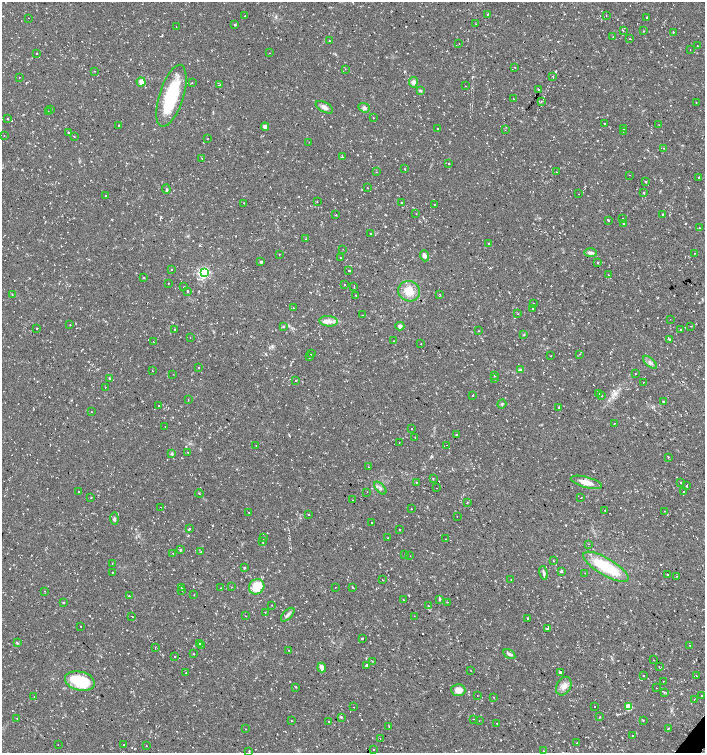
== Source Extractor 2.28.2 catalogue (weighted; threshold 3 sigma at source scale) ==
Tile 6 of 4 x 4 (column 2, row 2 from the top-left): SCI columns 1639-3043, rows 3002-4502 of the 6025 x 6006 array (HDU 1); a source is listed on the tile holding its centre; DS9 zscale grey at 2 x 2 block average (1 PNG px = mean of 2 x 2 image px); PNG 707 x 755 px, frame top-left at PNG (2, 2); each listed source drawn as its Kron ellipse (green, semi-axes under 4 px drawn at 4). Shown black and unused: <1% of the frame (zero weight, under 2 of 3 exposures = <1% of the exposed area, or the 3 px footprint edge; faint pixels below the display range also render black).
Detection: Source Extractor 2.28.2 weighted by HDU 2 'WHT'; one run over the whole footprint, this tile lists its part. Background 0.0323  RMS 0.004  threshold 0.018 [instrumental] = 3 sigma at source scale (4.5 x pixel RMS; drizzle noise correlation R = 1.50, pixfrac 1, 0.0396/0.0396 arcsec/px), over >= 5 px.
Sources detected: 339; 2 inside a brighter object's white glare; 41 cosmic-ray / hot-pixel residue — neither listed nor drawn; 5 inside a brighter listed object's ellipse — not listed separately; the other 291 listed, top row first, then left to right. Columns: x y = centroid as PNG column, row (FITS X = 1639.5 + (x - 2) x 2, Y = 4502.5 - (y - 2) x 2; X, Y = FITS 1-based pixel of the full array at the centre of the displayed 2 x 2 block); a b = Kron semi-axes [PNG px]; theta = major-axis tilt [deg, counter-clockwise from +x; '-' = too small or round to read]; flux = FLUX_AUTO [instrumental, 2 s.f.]
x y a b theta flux
487 14 3 2 - 0.62
606 15 2 2 - 0.37
245 16 2 2 - 0.71
646 17 2 2 - 0.77
28 18 2 2 - 1.3
476 24 2 2 - 0.44
234 25 3 2 - 0.92
176 27 2 2 - 0.3
623 30 2 2 - 1.4
643 31 2 2 - 0.36
673 32 2 2 - 0.55
613 37 2 2 - 0.42
630 39 2 2 - 0.62
329 41 3 2 - 0.54
459 44 2 2 - 0.36
697 46 2 2 - 1.1
690 49 2 2 - 1.3
37 53 2 2 - 2.2
270 53 2 2 - 0.29
515 67 2 2 - 2.1
345 69 2 2 - 0.48
95 71 2 2 - 0.4
20 77 2 2 - 0.87
553 77 2 2 - 0.64
141 82 5 4 - 5.3
413 82 5 4 - 3.9
192 83 2 2 - 0.4
219 85 2 2 - 1.3
466 86 2 2 - 0.35
538 89 2 2 - 2.4
420 90 4 3 - 1.4
171 96 32 12 73 58
513 99 2 2 - 0.32
541 101 2 2 - 1.4
696 102 2 2 - 0.35
324 107 9 5 -30 3.7
364 108 6 4 -20 2.2
50 109 2 2 - 0.75
48 111 2 2 - 0.36
373 118 2 2 - 1.6
7 119 2 2 - 1
604 123 2 2 - 1
659 125 2 2 - 0.29
118 126 2 2 - 0.57
265 127 4 4 - 3.6
437 128 2 2 - 0.54
623 128 2 2 - 2
505 130 2 2 - 0.4
623 132 3 2 - 3.2
69 133 2 2 - 0.99
4 135 2 2 - 0.48
74 137 2 2 - 0.39
207 139 2 2 - 0.41
309 142 2 2 - 0.25
663 148 2 2 - 0.89
342 156 2 2 - 1.9
202 158 2 2 - 0.57
449 163 2 2 - 7.7
405 169 2 2 - 0.56
376 172 2 2 - 0.31
556 172 2 2 - 0.91
629 175 2 2 - 0.4
699 177 2 2 - 0.52
645 182 2 2 - 1
367 188 2 2 - 1.5
166 189 4 3 - 1
643 193 2 2 - 1.1
579 194 2 2 - 0.62
105 196 2 2 - 8.9
317 202 2 2 - 0.51
244 203 2 2 - 0.45
402 203 2 2 - 0.85
434 204 2 2 - 1.1
416 214 2 2 - 0.33
336 215 3 2 - 0.37
662 215 2 2 - 4.6
623 218 2 2 - 4.2
608 220 2 2 - 7.4
623 223 2 2 - 2.7
699 228 2 2 - 0.49
370 233 2 2 - 0.84
306 239 3 2 - 0.39
489 243 3 2 - 0.48
343 249 2 2 - 0.33
591 253 6 3 -1 2.6
694 253 2 2 - 1.4
280 254 2 2 - 3.9
424 256 6 4 -70 3.7
340 257 2 2 - 1
261 262 3 3 - 1.5
598 263 3 2 - 0.71
171 269 2 2 - 0.53
349 271 2 2 - 8.2
204 272 3 3 - 94
608 275 2 2 - 0.37
144 277 2 2 - 1.2
168 283 2 2 - 0.65
345 284 2 2 - 0.61
184 287 2 2 - 4.2
354 287 3 2 - 0.74
187 291 2 2 - 1.9
409 291 11 10 - 15
12 294 3 2 - 0.4
356 295 2 2 - 1.8
440 295 2 2 - 0.93
533 303 2 2 - 1.4
293 308 2 2 - 0.53
533 308 2 2 - 1.5
518 314 2 2 - 0.81
362 315 3 2 - 0.51
670 319 2 2 - 0.43
328 321 9 5 -6 4.8
70 325 2 2 - 0.35
400 326 4 4 - 2.6
691 326 2 2 - 0.68
284 327 3 2 - 0.53
37 328 2 2 - 0.65
681 329 2 2 - 2.5
174 330 2 2 - 3.4
479 331 2 2 - 0.4
524 335 3 2 - 0.64
190 337 2 2 - 0.31
670 339 2 2 - 0.9
153 341 2 2 - 0.24
393 341 2 2 - 0.37
421 344 2 2 - 0.48
311 354 2 2 - 0.48
580 354 2 2 - 0.44
550 356 2 2 - 0.36
309 357 2 2 - 0.48
650 362 8 4 -41 3.1
198 367 2 2 - 0.5
520 369 4 3 - 1
152 371 2 2 - 0.71
173 374 2 2 - 0.29
635 374 2 2 - 0.36
494 376 2 2 - 0.39
110 378 4 3 - 1.1
494 378 3 2 - 0.52
296 381 2 2 - 2.7
643 382 2 2 - 1.2
105 387 2 2 - 0.42
598 394 2 2 - 0.94
472 395 2 2 - 3
602 395 2 2 - 0.4
188 400 2 2 - 0.32
663 402 2 2 - 1
502 404 5 2 - 0.61
159 406 2 2 - 1.4
559 407 2 2 - 7.5
91 412 2 2 - 0.26
614 423 2 2 - 0.38
165 427 2 2 - 0.48
411 429 2 2 - 1
456 435 3 2 - 0.38
415 437 2 2 - 0.46
399 443 2 2 - 0.61
256 445 2 2 - 0.36
447 445 2 2 - 0.48
188 452 2 2 - 0.95
172 454 3 3 - 1.1
668 457 2 2 - 1.2
368 467 2 2 - 0.34
433 478 2 2 - 0.55
586 482 16 5 -15 8.7
680 482 2 2 - 0.64
416 483 2 2 - 1.8
687 485 2 2 - 0.81
380 488 8 2 -48 1.5
436 488 2 2 - 0.38
683 491 2 2 - 3.3
78 492 2 2 - 0.51
367 492 2 2 - 0.33
199 493 4 2 - 0.42
91 498 2 2 - 0.69
581 498 2 2 - 0.46
353 500 2 2 - 0.47
467 502 2 2 - 0.66
161 507 2 2 - 0.37
411 509 2 2 - 0.39
605 510 2 2 - 1.2
665 511 2 2 - 0.8
249 513 2 2 - 0.45
309 515 2 2 - 0.74
457 516 2 2 - 0.82
114 519 6 3 -84 1.5
372 522 2 2 - 2.3
189 529 3 2 - 2.7
400 529 2 2 - 1.4
263 537 2 2 - 1.1
388 538 3 2 - 0.86
446 539 2 2 - 0.41
263 542 3 2 - 2.4
589 544 2 2 - 0.3
181 550 2 2 - 1.2
201 551 2 2 - 0.5
173 553 2 2 - 0.27
404 555 2 2 - 0.45
410 556 2 2 - 0.56
553 560 3 2 - 0.35
112 563 2 2 - 0.32
606 567 26 8 -30 47
244 568 3 2 - 0.71
562 571 2 2 - 6.6
113 572 2 2 - 0.42
544 573 7 3 -80 2.3
585 573 2 2 - 0.86
668 574 2 2 - 1
677 576 2 2 - 1
382 580 2 2 - 0.38
511 580 3 2 - 0.69
182 587 3 2 - 1.2
231 587 2 2 - 0.31
257 587 8 7 - 18
335 587 2 2 - 1
353 587 2 2 - 2.1
221 588 2 2 - 0.31
182 590 2 2 - 1.4
45 591 2 2 - 0.33
194 595 2 2 - 0.32
129 596 2 2 - 1.3
440 599 3 2 - 0.91
403 600 2 2 - 1.2
63 602 3 2 - 0.63
447 602 2 2 - 0.6
271 605 2 2 - 0.36
429 606 2 2 - 1.6
265 612 2 2 - 0.61
288 615 8 4 47 2.6
132 616 2 2 - 2
246 616 2 2 - 0.43
414 616 2 2 - 0.64
527 618 2 2 - 8.2
81 626 2 2 - 1.4
547 628 2 2 - 2.1
362 638 2 2 - 18
17 643 4 2 - 0.85
199 644 2 2 - 1.3
201 645 2 2 - 0.72
690 646 2 2 - 2.2
155 648 2 2 - 1
289 650 2 2 - 0.38
193 654 2 2 - 0.4
509 654 6 3 -31 2.1
175 657 2 2 - 2.1
653 660 2 2 - 0.53
372 661 2 2 - 0.33
366 665 2 2 - 7.9
659 666 2 2 - 0.4
322 668 5 3 - 5.2
471 671 2 2 - 0.34
560 672 2 2 - 2
186 673 2 2 - 0.58
644 675 2 2 - 1.6
696 676 2 2 - 0.87
80 681 15 9 -14 39
663 681 2 2 - 0.5
564 686 10 7 61 6.2
296 687 2 2 - 0.66
657 688 2 2 - 0.4
458 690 7 6 - 8.2
665 692 2 2 - 1.1
701 695 2 2 - 0.55
477 696 2 2 - 0.79
34 697 2 2 - 0.41
494 697 2 2 - 0.49
694 699 2 2 - 0.63
594 706 2 2 - 0.72
354 707 2 2 - 1
628 707 3 3 - 29
341 717 3 3 - 0.94
600 717 2 2 - 0.53
17 718 2 2 - 0.49
473 719 2 2 - 0.39
643 720 2 2 - 0.5
291 721 2 2 - 1
479 721 2 2 - 0.31
329 722 2 2 - 2.9
497 723 2 2 - 0.62
389 726 3 2 - 0.75
668 728 2 2 - 17
245 729 2 2 - 0.4
633 736 2 2 - 0.41
380 739 2 2 - 0.41
577 743 3 2 - 0.47
124 744 2 2 - 0.46
58 745 2 2 - 0.59
146 746 2 2 - 1.1
373 750 2 2 - 1.5
249 751 2 2 - 2.6
543 751 2 2 - 0.49
Diffuse or blended objects may show on this block-average render without a row.